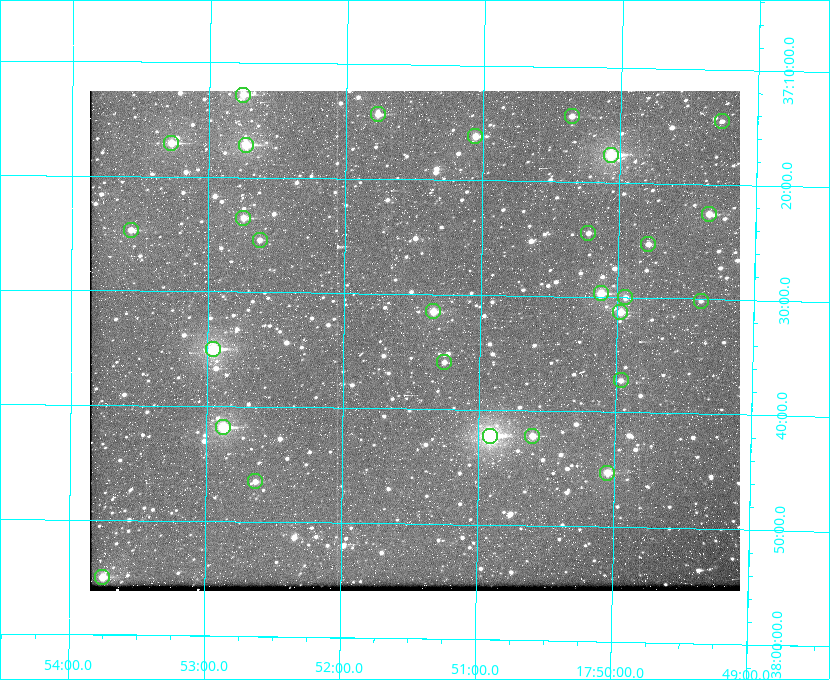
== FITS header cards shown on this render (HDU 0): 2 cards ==
NAXIS1  =                  650 / Width of table row in bytes
NAXIS2  =                  500 / Number of rows in table

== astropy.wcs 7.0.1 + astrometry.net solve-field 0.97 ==
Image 650 x 500 px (HDU 0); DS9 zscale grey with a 90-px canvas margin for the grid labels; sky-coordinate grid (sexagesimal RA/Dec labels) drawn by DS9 from the SOLVED WCS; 28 Tycho-2 reference stars matched to detected sources circled (green)
Header WCS: none
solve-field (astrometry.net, Tycho-2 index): SOLVED blind (the file carries no WCS)
Solved WCS: RA---TAN-SIP/DEC--TAN-SIP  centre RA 17:51:29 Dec +37:34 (267.87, +37.57 deg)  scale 5.23 arcsec/px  FOV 56.7' x 43.6'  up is +179 deg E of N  parity flipped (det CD > 0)
(file carries no celestial WCS; the grid is the blind solution)
Tycho-2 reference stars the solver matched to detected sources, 28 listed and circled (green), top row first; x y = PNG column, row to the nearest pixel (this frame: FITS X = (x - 90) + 1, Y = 500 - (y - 91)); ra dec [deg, ICRS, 3 dp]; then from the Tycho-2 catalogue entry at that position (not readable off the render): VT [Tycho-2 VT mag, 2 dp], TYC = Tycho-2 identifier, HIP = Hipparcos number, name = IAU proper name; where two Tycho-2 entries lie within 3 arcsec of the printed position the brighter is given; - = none
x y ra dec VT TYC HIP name
243 95 268.189 +37.213 9.71 2620-542-1 - -
378 114 267.943 +37.240 10.39 2620-505-1 - -
572 116 267.589 +37.238 11.09 2619-212-1 - -
722 121 267.316 +37.242 12.03 2619-611-1 - -
475 136 267.764 +37.270 10.17 2620-784-1 - -
171 143 268.319 +37.285 9.88 2620-536-1 - -
246 145 268.183 +37.286 8.98 2620-786-1 87506 -
611 155 267.517 +37.293 8.96 2619-379-1 - -
709 214 267.335 +37.377 10.60 2619-634-1 - -
243 218 268.186 +37.393 10.44 2620-175-1 - -
131 230 268.392 +37.412 10.60 2620-800-1 - -
588 233 267.555 +37.408 11.50 2619-358-1 - -
260 240 268.156 +37.424 11.25 2620-712-1 - -
648 244 267.445 +37.422 11.17 2619-451-1 - -
601 293 267.531 +37.495 10.07 2619-274-1 - -
625 297 267.485 +37.500 11.33 2619-40-1 - -
701 301 267.347 +37.503 12.15 3088-638-1 - -
433 311 267.836 +37.525 9.96 3089-889-1 - -
620 312 267.494 +37.522 10.35 3088-270-1 - -
213 349 268.239 +37.584 8.64 3089-755-1 - -
444 362 267.815 +37.598 11.54 3089-1081-1 - -
621 380 267.491 +37.621 11.40 3088-1284-1 - -
223 427 268.219 +37.697 8.93 3089-671-1 - -
490 436 267.730 +37.705 8.13 3089-1203-1 87349 -
532 436 267.652 +37.703 11.04 3089-693-1 - -
607 473 267.512 +37.755 10.10 3089-2332-1 - -
255 481 268.159 +37.775 11.22 3089-2245-1 - -
102 577 268.439 +37.916 9.61 3089-2268-1 - -